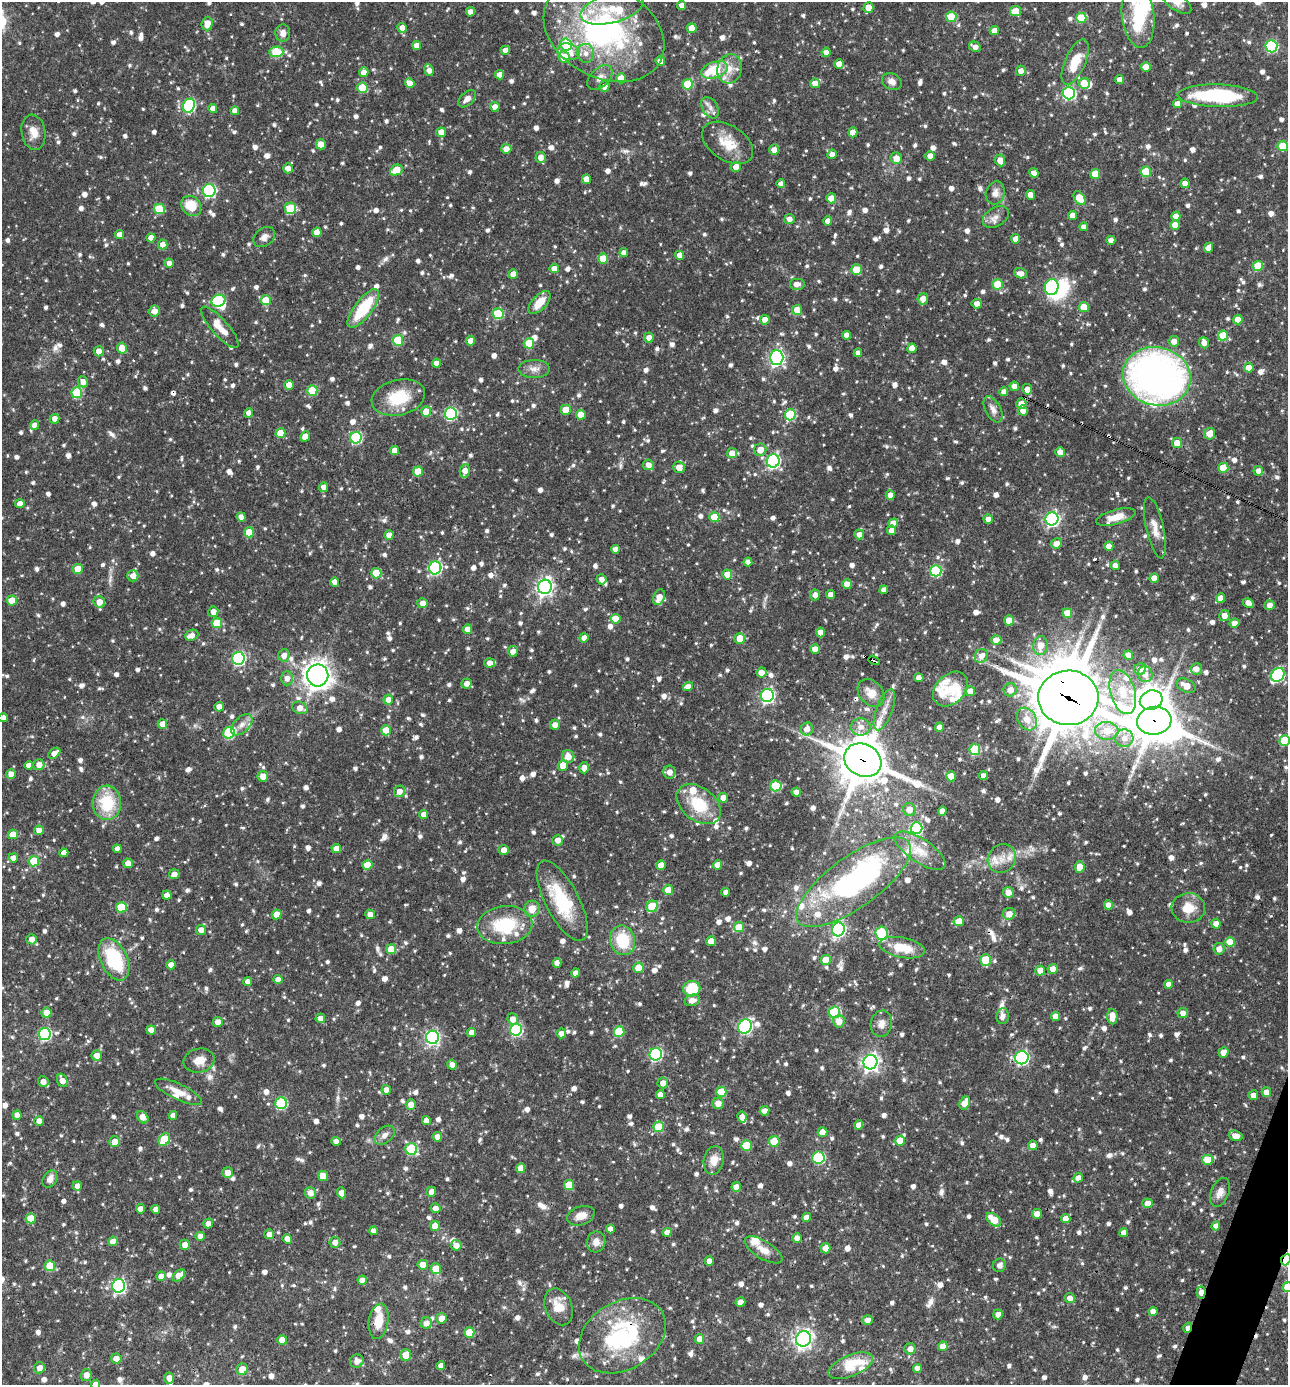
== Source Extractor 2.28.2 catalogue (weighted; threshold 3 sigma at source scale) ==
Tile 6 of 4 x 4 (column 2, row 2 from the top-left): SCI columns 1556-2841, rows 2768-4150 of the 5550 x 5536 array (HDU 1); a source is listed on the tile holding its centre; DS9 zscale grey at full resolution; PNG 1290 x 1387 px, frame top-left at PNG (2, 2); each listed source drawn as its Kron ellipse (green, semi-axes under 4 px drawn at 4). Shown black and unused: <1% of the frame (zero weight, under 3 of 4 exposures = <1% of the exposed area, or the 3 px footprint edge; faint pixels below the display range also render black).
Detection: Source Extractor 2.28.2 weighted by HDU 2 'WHT'; one run over the whole footprint, this tile lists its part. Background 0.0653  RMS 0.0036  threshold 0.0163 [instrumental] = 3 sigma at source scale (4.5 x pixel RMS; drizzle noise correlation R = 1.50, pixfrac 1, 0.05/0.05 arcsec/px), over >= 5 px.
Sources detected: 1437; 6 inside a brighter object's white glare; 9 cosmic-ray / hot-pixel residue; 1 long thin detection or spike segment (spike, bleed or trail) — neither listed nor drawn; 42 inside a brighter listed object's ellipse — not listed separately; of the other 1379, all 500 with FLUX_AUTO >= 2.05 (the completeness limit of this list) listed and drawn (879 fainter detections not listed), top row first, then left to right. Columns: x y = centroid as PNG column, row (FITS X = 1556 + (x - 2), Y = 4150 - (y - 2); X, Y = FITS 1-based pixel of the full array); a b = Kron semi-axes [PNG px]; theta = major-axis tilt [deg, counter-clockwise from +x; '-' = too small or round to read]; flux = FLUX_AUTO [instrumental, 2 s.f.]
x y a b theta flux
1176 2 17 8 -35 3.3
682 5 4 4 - 2.3
612 8 32 14 15 12
868 8 5 5 - 4.8
1016 11 5 5 - 5.6
470 12 5 4 - 3.1
1138 16 32 16 -84 18
951 17 5 5 - 11
1081 18 5 5 - 13
207 24 7 5 87 4.1
402 28 5 5 - 2.5
692 28 5 4 - 4.8
994 30 5 4 - 2.5
604 32 64 45 -28 83
283 33 8 7 - 2.5
566 44 6 6 - 15
417 45 4 4 - 2.5
1271 46 6 6 - 36
975 47 6 4 -29 2.3
505 50 5 4 - 2.4
276 52 7 5 2 17
568 52 11 8 -16 5.5
826 52 5 4 - 2.2
586 53 9 8 - 2.7
564 57 6 5 - 7.3
660 61 5 4 - 2.4
1075 62 24 10 66 9.3
839 64 5 5 - 2.6
1146 67 5 5 - 4.8
730 69 15 12 74 4.8
429 70 6 4 -71 2.4
714 70 14 8 20 15
1021 71 5 5 - 2.3
364 72 5 4 - 2.6
500 75 4 4 - 2.8
600 77 15 9 44 2.8
621 78 5 5 - 5.2
1120 80 4 4 - 2.9
892 82 10 7 -28 2.3
410 83 5 4 - 4
815 83 5 5 - 2.9
1084 83 5 5 - 7
688 84 5 5 - 16
604 86 5 5 - 2.8
362 88 5 5 - 12
1069 93 6 6 - 51
1218 96 40 11 -2 35
467 99 10 6 43 2.6
1178 104 4 4 - 2.4
189 106 7 6 - 42
495 107 5 5 - 2.6
710 108 12 7 -58 2.1
213 109 4 4 - 3.1
235 111 4 4 - 2.9
33 132 18 12 -81 4.3
441 132 5 4 - 3.6
853 132 5 4 - 4.1
728 143 28 17 -32 8.8
321 144 5 5 - 5.5
1283 146 5 5 - 9.5
506 149 5 5 - 3.1
774 150 5 5 - 2.6
832 154 5 4 - 2.5
930 156 4 4 - 2.3
541 157 5 5 - 2.7
896 158 6 5 - 3.2
1000 160 6 5 - 3.8
736 167 5 5 - 3.4
288 168 5 5 - 2.3
396 170 6 5 - 8.7
1146 172 5 5 - 12
1034 173 5 4 - 3.2
1095 174 5 5 - 8.5
586 179 5 4 - 2.9
1185 183 4 4 - 2.8
781 184 4 4 - 2.1
209 191 6 6 - 43
995 193 12 9 72 2.7
1030 195 5 4 - 2.7
831 198 5 5 - 4.4
1079 198 7 5 -57 8.5
191 206 11 9 -48 8.8
291 208 6 5 - 16
159 209 5 5 - 12
1073 215 4 4 - 2.7
1176 216 4 4 - 2.8
996 217 14 9 32 2.6
789 219 5 5 - 2.3
828 221 4 4 - 2.5
1175 225 5 4 - 3.9
1084 227 4 4 - 2.1
317 232 5 4 - 3.9
119 235 4 4 - 2.8
264 237 12 9 39 2.3
151 238 4 4 - 2.9
1016 239 5 4 - 3.1
1111 240 4 4 - 2.6
163 244 5 5 - 3.5
1209 248 5 4 - 3
624 253 4 4 - 2.5
679 255 4 4 - 3.3
603 259 5 5 - 7.6
169 263 4 4 - 2.4
1258 266 5 5 - 11
554 269 5 4 - 3.3
856 270 5 5 - 5.7
1020 273 7 5 -16 2.4
513 274 5 4 - 3.8
797 284 8 6 0 2.4
998 284 5 5 - 9.4
1052 287 8 7 - 47
923 299 5 5 - 2.8
266 300 5 5 - 9.7
219 301 7 6 - 34
540 302 14 7 46 6.2
977 304 5 5 - 2.7
1084 307 5 5 - 8.3
363 308 23 9 53 18
797 310 5 5 - 4.3
155 311 5 5 - 2.9
498 314 5 5 - 19
765 320 5 4 - 3.6
1238 320 5 4 - 4.1
220 327 26 8 -49 5.2
846 335 4 4 - 2.4
1223 336 5 5 - 12
649 337 5 5 - 2.8
398 340 5 5 - 18
470 341 4 4 - 3.1
1174 341 5 5 - 2.6
529 343 5 5 - 11
1204 343 6 4 -71 2.8
122 348 5 5 - 5.5
912 348 5 4 - 3.6
99 351 5 5 - 2.7
858 353 4 4 - 2.1
777 357 7 7 - 87
436 363 4 4 - 2.3
1249 368 5 4 - 5.3
534 369 16 9 0 2.7
1157 376 34 29 -14 170
83 382 5 5 - 2.5
289 385 4 4 - 4.3
1014 386 5 4 - 2.3
1027 389 5 5 - 2.8
312 391 5 5 - 16
1004 392 4 4 - 2.5
77 393 5 5 - 19
398 398 27 17 13 14
1021 404 5 5 - 3.3
993 409 14 7 -62 2.3
566 410 5 5 - 7.2
1023 411 5 5 - 2.5
426 412 5 5 - 6.2
249 413 5 4 - 2.1
451 414 6 6 - 39
581 415 5 5 - 5.6
790 415 6 5 - 20
55 419 5 5 - 2.3
35 425 5 4 - 2.8
280 433 5 5 - 8.2
1210 434 6 5 - 4
305 436 5 4 - 3.6
356 438 6 5 - 34
1177 443 5 5 - 4.2
394 450 4 4 - 2.7
760 450 6 6 - 3.4
1060 452 5 5 - 2.6
732 453 5 5 - 3
773 461 7 6 - 62
648 465 5 5 - 2.2
679 467 6 5 - 3.2
1223 468 5 5 - 6.9
418 471 5 5 - 6.8
465 471 7 5 76 3.1
1258 471 5 4 - 2.4
324 487 4 4 - 2.2
890 495 5 4 - 2.7
20 504 4 4 - 2.8
241 517 4 4 - 2.9
714 517 5 5 - 9.2
1116 517 20 7 15 5.3
988 519 5 4 - 2.1
1052 519 6 6 - 80
893 523 5 4 - 4
1155 528 31 8 -77 4.6
892 530 5 4 - 2.7
249 532 5 5 - 8.9
859 534 5 5 - 2.5
389 535 4 4 - 2.8
1056 543 5 5 - 2.7
1109 546 4 4 - 2.8
615 549 4 4 - 2.8
748 562 4 4 - 2.5
1115 565 4 4 - 2.5
435 568 6 6 - 48
78 569 5 5 - 7.1
936 571 5 5 - 29
376 573 5 5 - 11
727 574 5 5 - 4.6
133 576 5 5 - 2.7
1154 578 5 4 - 2.3
601 579 5 4 - 2.2
335 582 4 4 - 2.8
847 584 5 5 - 2.9
545 587 7 6 - 150
884 590 4 4 - 2.2
815 595 5 5 - 2
830 595 4 4 - 2.5
659 597 8 5 66 3.7
1221 598 5 4 - 3.5
12 601 5 5 - 6.1
99 602 6 5 - 4.1
423 603 5 5 - 2.8
1248 603 6 4 -26 2.8
1270 605 5 5 - 2.5
213 612 5 5 - 3.2
1067 613 5 5 - 6.6
1224 616 5 5 - 2.9
615 619 5 5 - 6.4
1009 620 5 5 - 5.7
217 623 5 5 - 11
1234 623 5 4 - 2.3
468 629 4 4 - 3.3
820 632 5 4 - 3.1
192 635 7 5 24 2.1
584 638 5 4 - 2.3
740 638 5 5 - 5.8
996 640 5 5 - 4.4
1040 645 9 7 84 4.8
815 649 5 4 - 3.1
513 651 5 5 - 2.7
284 655 6 6 - 2.6
1128 655 5 4 - 2.6
981 656 7 6 - 3
238 658 6 6 - 62
874 660 6 3 -32 3.6
490 663 5 4 - 2.8
1140 669 6 5 - 2.7
1196 669 6 5 - 2.7
761 672 5 5 - 3.1
1145 674 8 7 - 2.3
318 675 11 10 - 310
1278 675 7 6 - 42
287 678 7 6 - 2.3
919 678 4 4 - 3.3
467 684 5 5 - 2.5
688 686 5 4 - 2.4
1186 686 10 6 -27 4.7
950 689 20 14 44 6.3
1010 690 7 6 - 3.2
970 691 5 5 - 3
1123 692 22 12 -74 8.1
871 693 15 11 -49 5.2
767 695 7 6 - 73
1068 698 30 27 1 1800
388 700 5 5 - 2.8
1151 700 11 9 21 310
219 707 5 4 - 2.7
300 708 8 6 -21 3.1
884 710 22 8 69 3.9
3 718 4 4 - 2.6
1027 719 12 9 -60 4.7
1154 721 17 14 8 920
162 724 4 4 - 2.8
242 725 13 7 45 2.7
555 725 5 5 - 2.6
861 727 10 8 -1 3
939 727 4 4 - 2.4
807 729 6 6 - 3.2
386 730 5 5 - 6.7
1107 731 11 9 -2 5.7
229 733 6 5 - 26
1124 738 9 9 - 3
1285 741 5 5 - 18
975 750 5 5 - 23
54 753 7 4 38 3
568 756 6 6 - 3.5
863 760 19 16 -29 1300
29 765 4 4 - 2.2
39 765 5 5 - 3.1
563 766 5 5 - 4.8
584 768 6 5 - 2.7
669 772 6 6 - 3
11 774 5 4 - 2.8
263 776 5 5 - 3.4
951 776 5 5 - 7.6
983 776 4 4 - 2.3
776 786 5 5 - 18
399 791 6 5 - 2.5
796 792 5 4 - 2.4
723 798 5 5 - 2.5
107 803 17 14 -88 17
699 804 25 16 -38 15
909 809 6 6 - 3
942 811 4 4 - 2.4
424 814 4 4 - 2.4
916 828 6 6 - 37
39 830 5 4 - 2.4
13 834 5 5 - 4.8
558 840 5 5 - 2.6
117 849 4 4 - 2.3
336 849 5 4 - 3.5
504 850 5 5 - 2.7
920 851 29 12 -34 7.3
64 853 4 4 - 3
13 858 5 4 - 2.4
1002 859 15 13 47 5.3
34 861 5 5 - 13
128 863 5 4 - 3.1
367 865 5 5 - 7.4
661 865 5 4 - 4.3
717 865 4 4 - 3.1
1080 867 6 5 - 6.2
174 874 5 5 - 2.5
854 882 68 25 36 95
668 890 5 5 - 7
726 892 4 4 - 2.1
1008 892 5 5 - 3
167 895 4 4 - 3
562 901 44 17 -62 21
1108 905 5 4 - 2.9
652 906 6 5 - 16
121 907 5 5 - 16
1188 908 17 15 1 6.7
532 909 8 7 - 4.1
277 914 5 5 - 5.1
370 914 5 4 - 2.4
1009 914 6 6 - 3.3
959 921 5 5 - 5.4
1216 924 5 4 - 2.6
505 925 28 19 5 21
739 927 5 5 - 8.9
838 929 7 6 - 73
201 930 5 5 - 2.7
881 933 7 6 - 24
32 939 5 5 - 2.4
623 940 15 12 -78 14
711 941 5 5 - 5.7
1230 942 5 5 - 8.4
902 948 23 10 -11 10
391 949 5 5 - 7
1219 949 6 5 - 2.6
114 959 22 13 -65 24
826 960 5 5 - 7.7
986 960 5 5 - 16
557 963 5 4 - 2.8
171 965 4 4 - 2.5
638 968 5 5 - 6.2
1053 969 5 5 - 2.9
1040 971 5 5 - 4.1
576 973 5 4 - 2.5
278 979 4 4 - 2.4
247 982 4 4 - 2.1
1168 984 4 4 - 2.1
692 989 8 7 - 12
692 1000 8 5 12 2.5
834 1012 6 5 - 26
46 1013 5 5 - 4.1
1183 1013 5 5 - 2.5
1003 1016 8 6 83 2.2
1055 1016 4 4 - 3.6
1112 1016 8 5 -86 4.1
320 1018 5 5 - 2.5
513 1019 6 5 - 2.9
839 1021 6 6 - 3.8
218 1022 5 4 - 2.9
881 1024 13 10 76 2.8
745 1026 7 6 - 63
151 1030 4 4 - 3.2
516 1030 6 6 - 47
472 1032 4 4 - 3
619 1032 5 5 - 14
561 1033 5 5 - 2.6
45 1034 6 6 - 42
432 1037 6 6 - 73
1223 1052 5 5 - 2.9
656 1054 6 6 - 47
97 1055 5 5 - 2.9
1022 1058 7 6 - 66
199 1060 16 12 12 4.5
870 1062 7 7 - 150
452 1065 5 5 - 2.6
62 1080 7 5 -66 2.8
43 1082 5 5 - 2.5
663 1083 5 5 - 2.7
386 1090 5 4 - 2.5
178 1092 26 8 -25 4.6
721 1092 5 5 - 8.8
1266 1092 5 5 - 2.5
660 1095 4 4 - 2.6
1253 1095 5 5 - 2.2
281 1103 6 5 - 31
718 1103 6 6 - 3.3
965 1103 7 5 67 4.4
411 1104 5 5 - 3.2
765 1111 5 4 - 2.5
17 1115 4 4 - 2.6
173 1115 4 4 - 2.2
143 1117 7 5 -54 3.5
742 1117 5 4 - 2.5
39 1121 5 5 - 2.5
426 1121 4 4 - 2.6
859 1125 4 4 - 2.8
659 1127 5 5 - 11
822 1132 5 5 - 4.1
385 1135 11 7 41 2.2
1236 1136 7 5 -18 3.2
437 1137 5 4 - 2.4
164 1140 7 5 57 14
336 1141 4 4 - 2.6
774 1141 5 5 - 9
900 1141 5 5 - 6.9
114 1142 5 5 - 3.1
1033 1145 5 4 - 2.8
746 1146 5 5 - 11
411 1149 6 6 - 24
818 1158 6 6 - 24
714 1160 14 10 80 4.2
1208 1160 5 5 - 9.3
521 1168 5 4 - 3
227 1173 5 5 - 2.9
323 1176 5 5 - 6.6
1078 1178 5 4 - 2.2
50 1179 9 6 60 2.6
569 1185 5 5 - 8
77 1186 4 4 - 2.4
736 1187 5 5 - 2.7
431 1192 5 5 - 2.7
1220 1192 15 9 69 2.7
310 1193 6 5 - 2.6
342 1193 5 4 - 3.2
1147 1203 5 5 - 2.7
435 1208 5 4 - 2.3
140 1209 4 4 - 2.8
156 1209 4 4 - 2.4
1037 1214 5 5 - 2.8
581 1216 14 9 19 3.5
806 1217 4 4 - 2.7
31 1218 5 5 - 6.9
1066 1218 5 4 - 2.9
994 1220 8 5 -39 8.5
208 1224 5 4 - 2.6
435 1226 5 5 - 6.6
1216 1226 4 4 - 2.5
610 1229 4 4 - 2.2
373 1231 4 4 - 2.1
667 1232 5 4 - 2.1
1124 1233 4 4 - 2.3
269 1234 5 5 - 2.7
200 1236 5 4 - 2.6
797 1238 5 4 - 2.5
287 1239 5 4 - 3.2
113 1241 5 4 - 3.5
335 1242 5 5 - 2.4
596 1242 10 9 - 3
185 1245 5 5 - 3
456 1245 5 5 - 2.6
825 1248 5 5 - 3.3
763 1250 21 9 -31 3.9
1286 1260 6 4 67 32
709 1261 4 4 - 2.3
423 1265 5 5 - 4.2
999 1265 7 6 - 2.1
50 1266 5 5 - 10
436 1269 5 5 - 6.7
179 1275 7 4 42 5.4
161 1276 5 4 - 2.4
362 1280 4 4 - 2.4
118 1286 7 6 - 66
1287 1287 5 5 - 5.8
1201 1292 6 4 86 2.6
1070 1298 5 5 - 2.4
740 1302 5 4 - 2.4
559 1307 19 13 -66 6.1
1153 1311 4 4 - 2.6
998 1314 5 5 - 2.6
442 1318 5 5 - 3.2
867 1320 5 5 - 2.5
379 1321 18 9 81 6.3
426 1323 6 5 - 2.7
1188 1328 5 4 - 2.5
469 1332 5 5 - 9
622 1336 46 34 31 45
700 1339 5 4 - 3.5
803 1339 8 7 - 150
282 1340 5 5 - 4.7
943 1346 5 4 - 3.6
910 1349 5 5 - 2.5
406 1355 6 5 - 4.7
116 1358 5 5 - 2.7
357 1361 7 6 - 2.5
441 1365 4 4 - 2.2
851 1366 23 10 23 14
39 1368 6 5 - 2.5
917 1368 4 4 - 2.4
242 1369 6 5 - 4.2
86 1375 6 5 - 2.7
169 1378 5 5 - 2.5
96 1384 4 4 - 2.3
Overlapping masked pixels (flux is a lower limit): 11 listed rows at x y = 418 471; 874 660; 1068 698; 1154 721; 863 760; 854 882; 1022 1058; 1286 1260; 1201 1292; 1188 1328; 622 1336
Isophote crosses this tile's border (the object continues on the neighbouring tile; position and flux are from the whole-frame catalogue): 8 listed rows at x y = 1176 2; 1138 16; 604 32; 3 718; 1285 741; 1286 1260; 1287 1287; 96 1384